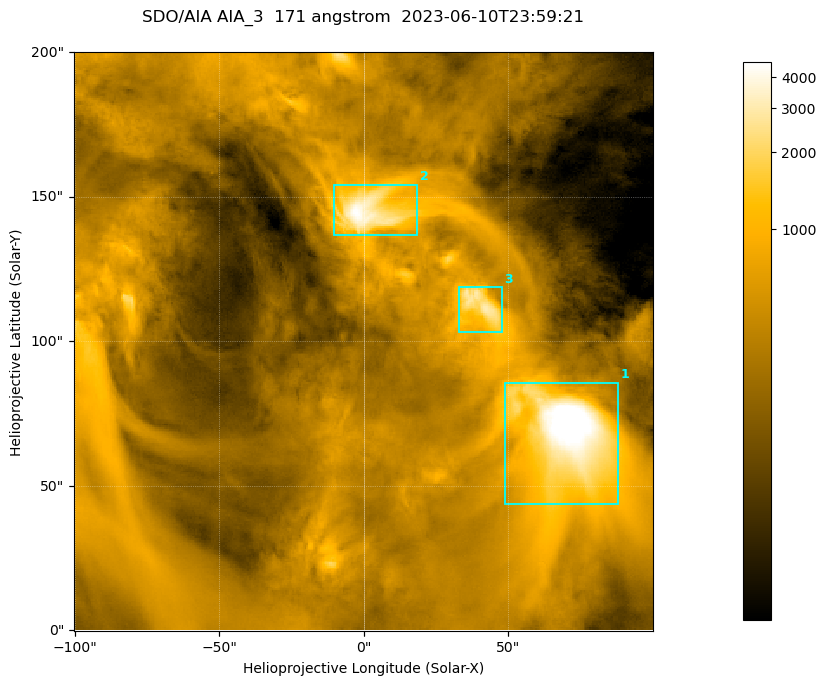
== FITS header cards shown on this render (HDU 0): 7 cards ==
TELESCOP= 'SDO/AIA '
INSTRUME= 'AIA_3   '
WAVELNTH=                  171
WAVEUNIT= 'angstrom'
DATE-OBS= '2023-06-10T23:59:21.351'
CTYPE1  = 'HPLN-TAN'
CTYPE2  = 'HPLT-TAN'

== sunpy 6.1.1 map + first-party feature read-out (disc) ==
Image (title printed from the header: SDO/AIA AIA_3  171 angstrom  2023-06-10T23:59:21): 334 x 334 px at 0.599 arcsec/px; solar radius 945 arcsec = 1577 px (partial field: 1.4% of the solar disc is inside the frame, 100% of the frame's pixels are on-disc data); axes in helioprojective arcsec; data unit not stated in the header (colour bar unlabelled)
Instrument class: DISC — disc imager (sunpy class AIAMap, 171 A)
Bright regions (active regions / flare kernels): reference = the on-disc median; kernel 3 px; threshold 5 sigma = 1112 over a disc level ~359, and >= 1.15x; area >= 111 px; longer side >= 4 px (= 2.4 arcsec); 3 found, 3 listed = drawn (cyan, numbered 1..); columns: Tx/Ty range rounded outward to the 2 arcsec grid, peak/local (2 s.f.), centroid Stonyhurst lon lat
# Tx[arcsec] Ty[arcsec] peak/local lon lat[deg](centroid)
1 48..88 42..86 17 +4 +4
2 -12..20 136..154 12 +0 +9
3 32..48 102..120 8.4 +2 +7